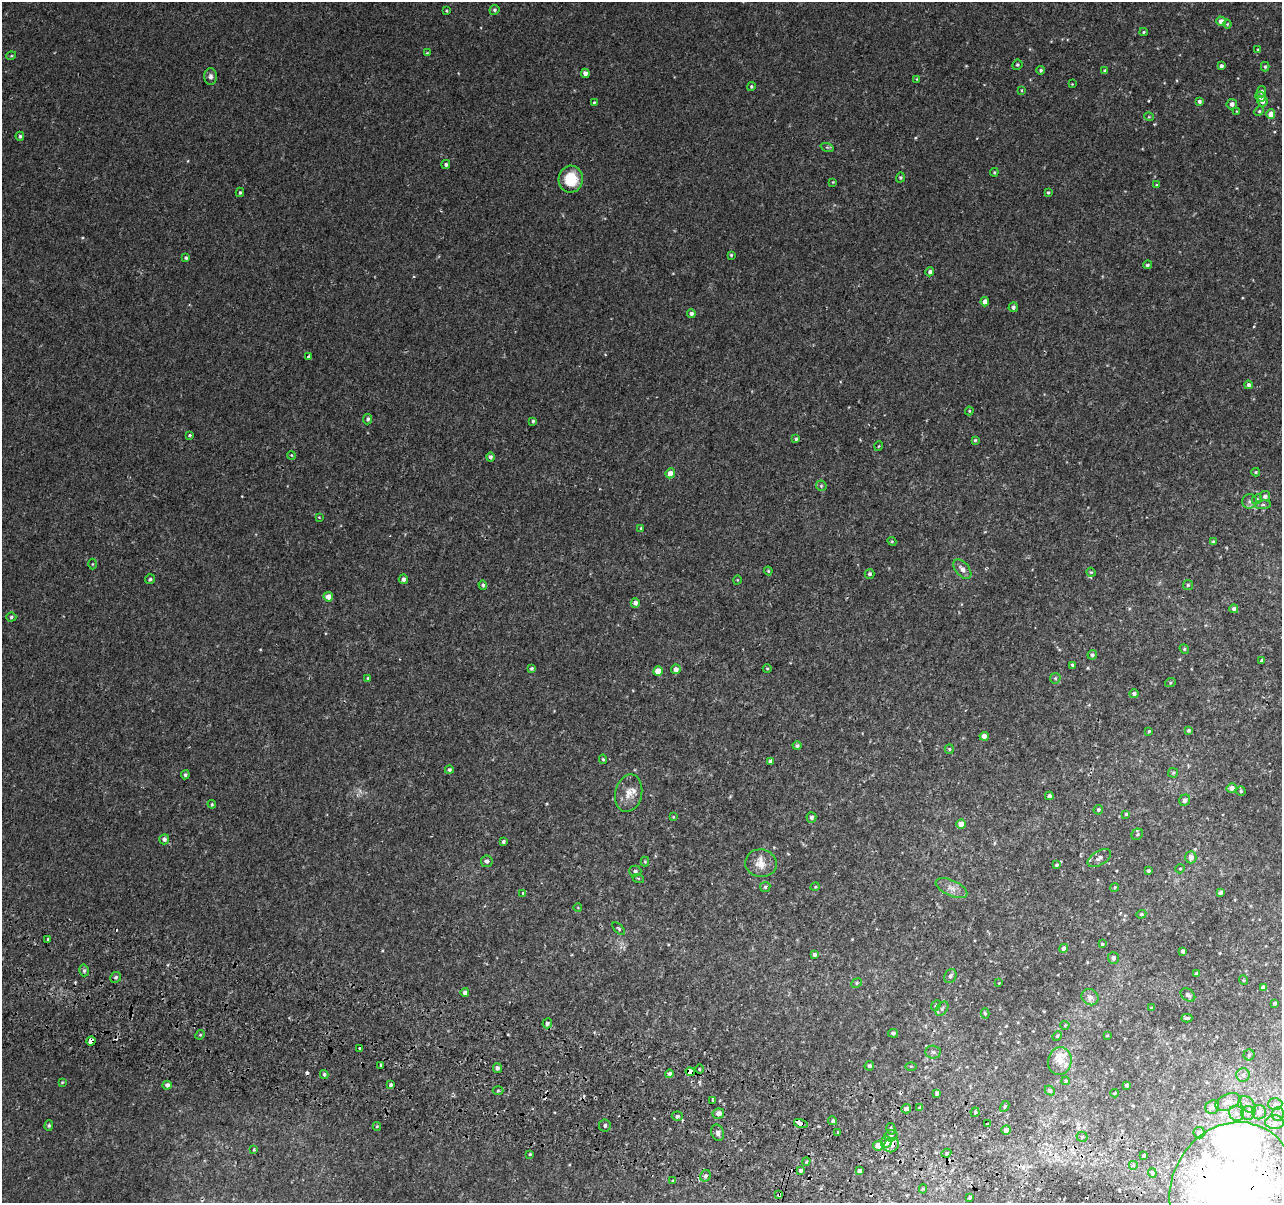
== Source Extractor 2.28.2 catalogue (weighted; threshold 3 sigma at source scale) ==
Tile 6 of 4 x 4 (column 2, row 2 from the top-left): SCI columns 1303-2582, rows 2734-3934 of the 5158 x 5405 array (HDU 1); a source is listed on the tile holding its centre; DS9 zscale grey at full resolution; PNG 1284 x 1205 px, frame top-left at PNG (2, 2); each listed source drawn as its Kron ellipse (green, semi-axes under 4 px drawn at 4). Shown black and unused: <1% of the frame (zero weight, under 2 of 3 exposures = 3% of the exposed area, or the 3 px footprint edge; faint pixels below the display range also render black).
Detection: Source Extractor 2.28.2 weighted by HDU 2 'WHT'; one run over the whole footprint, this tile lists its part. Background 0.00219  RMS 0.0029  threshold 0.013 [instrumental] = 3 sigma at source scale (4.5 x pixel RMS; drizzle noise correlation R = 1.50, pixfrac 1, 0.0396/0.0396 arcsec/px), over >= 5 px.
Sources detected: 254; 1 too faint to see at this stretch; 3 inside a brighter object's white glare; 5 cosmic-ray / hot-pixel residue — neither listed nor drawn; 9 inside a brighter listed object's ellipse — not listed separately; the other 236 listed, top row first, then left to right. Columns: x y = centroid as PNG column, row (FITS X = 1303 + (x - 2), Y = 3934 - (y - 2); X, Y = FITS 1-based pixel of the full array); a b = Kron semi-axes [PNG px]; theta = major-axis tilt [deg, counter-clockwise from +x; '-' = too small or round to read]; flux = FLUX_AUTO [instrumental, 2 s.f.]
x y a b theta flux
494 10 5 4 - 0.51
446 11 3 3 - 0.29
1221 21 4 4 - 1.6
1227 24 4 4 - 0.28
1144 32 4 4 - 0.3
1258 50 4 3 - 0.4
427 53 4 3 - 0.21
11 56 5 3 - 0.27
1017 65 5 5 - 0.45
1221 66 4 4 - 0.77
1265 67 5 4 - 0.39
1041 70 4 4 - 0.49
1105 71 4 3 - 0.53
585 73 5 4 - 1.3
210 77 8 6 89 0.99
917 79 4 4 - 0.26
1072 84 2 2 - 0.16
751 86 4 4 - 0.37
1022 90 4 3 - 0.22
1261 92 5 4 - 0.78
1261 97 5 5 - 1.2
1199 101 4 4 - 0.65
1262 101 5 5 - 1.2
594 102 4 3 - 0.29
1232 104 5 5 - 1.1
1236 111 4 2 - 0.19
1259 111 5 4 - 0.38
1271 114 4 4 - 2.9
1149 117 5 3 - 0.23
20 136 4 4 - 0.49
827 147 7 4 -18 0.43
446 164 4 4 - 0.59
994 172 4 4 - 0.31
900 177 5 4 - 0.39
571 179 13 12 - 7.4
833 182 4 3 - 0.2
1156 185 4 4 - 0.31
240 192 5 3 - 0.4
1048 192 3 3 - 0.33
731 255 3 3 - 0.32
186 258 4 4 - 0.5
1147 265 4 3 - 0.51
930 272 4 4 - 0.84
985 302 4 4 - 1.6
1013 307 5 4 - 0.69
691 314 4 4 - 0.94
309 356 3 3 - 0.51
1248 385 4 4 - 0.7
969 411 4 4 - 0.27
368 419 5 4 - 0.54
533 421 4 4 - 0.44
190 435 4 3 - 0.43
796 439 4 3 - 0.46
975 440 4 4 - 0.36
879 446 5 3 - 0.23
291 455 4 3 - 0.24
490 457 4 4 - 0.77
1256 472 4 4 - 0.39
670 473 5 4 - 1.9
821 486 5 5 - 0.4
1265 496 5 5 - 0.95
1257 499 5 4 - 0.4
1249 501 7 7 - 0.88
1263 505 8 4 7 0.55
319 517 4 3 - 0.2
641 528 4 3 - 0.24
892 541 4 4 - 0.29
1213 542 4 3 - 0.44
92 564 5 3 - 0.24
962 569 11 6 -48 1.5
768 571 4 3 - 0.26
1091 572 5 4 - 0.33
870 574 5 5 - 0.6
150 579 5 4 - 0.52
403 579 5 4 - 0.95
737 580 4 3 - 0.21
483 585 5 4 - 0.48
1188 585 5 5 - 0.42
328 597 5 4 - 2.4
635 603 5 4 - 1.3
1234 609 4 4 - 0.81
11 617 5 4 - 0.46
1184 649 5 4 - 0.36
1092 655 5 4 - 0.59
1262 661 3 3 - 0.64
1073 665 3 3 - 0.58
532 668 3 3 - 0.48
767 668 4 3 - 0.25
676 669 5 4 - 1.4
658 671 5 4 - 4
368 678 4 4 - 0.36
1055 678 5 5 - 0.45
1170 683 5 4 - 0.38
1134 694 4 4 - 0.73
1189 730 4 4 - 0.58
1149 731 3 3 - 0.32
984 736 4 4 - 1.7
797 746 4 4 - 0.56
949 749 5 4 - 0.37
603 759 5 4 - 0.38
770 761 4 3 - 0.73
449 770 4 4 - 0.55
1173 773 5 5 - 0.39
185 775 4 4 - 0.62
1232 788 5 4 - 1.4
1241 791 4 4 - 0.39
629 793 19 13 77 3.2
1049 796 4 4 - 0.79
1185 800 6 5 - 0.96
212 804 4 4 - 0.28
1098 810 5 4 - 0.52
1126 814 4 4 - 0.42
673 817 4 4 - 0.27
811 817 5 5 - 0.76
961 824 4 4 - 2.7
1137 834 6 5 - 0.44
164 839 5 5 - 0.81
503 841 4 3 - 0.53
1191 857 6 5 - 1.5
1099 858 13 7 31 1.2
487 861 6 6 - 0.98
645 862 5 4 - 0.29
761 863 16 14 -11 3.4
1057 865 3 3 - 0.4
1180 869 5 4 - 0.35
635 871 6 5 - 0.69
1148 871 3 3 - 0.5
638 878 6 3 -18 0.32
765 887 5 5 - 0.44
815 887 5 3 - 0.25
1115 887 4 3 - 0.3
951 888 17 7 -24 2
523 893 4 4 - 0.31
1220 893 4 4 - 0.81
578 908 4 3 - 0.18
1141 914 5 4 - 0.36
619 929 8 3 -46 0.41
48 939 3 3 - 0.29
1102 944 4 3 - 0.39
1064 948 4 4 - 1.2
1183 951 4 4 - 0.89
814 955 4 4 - 0.63
1113 958 6 5 - 0.83
84 970 6 4 -76 0.55
1196 973 3 2 - 0.35
950 976 7 5 64 0.84
116 977 6 5 - 0.53
1243 980 5 3 - 0.28
857 983 6 4 25 0.4
999 983 3 3 - 0.18
1263 987 4 4 - 1.4
465 992 4 4 - 0.99
1188 995 8 5 -37 0.68
1090 997 9 8 - 1.5
1275 1003 4 4 - 0.53
936 1006 6 4 48 0.44
1151 1008 3 3 - 0.28
942 1009 8 5 54 0.7
985 1013 5 4 - 0.53
1187 1018 5 3 - 0.53
547 1023 5 4 - 0.85
1065 1025 4 4 - 0.29
893 1033 5 4 - 0.63
200 1035 5 4 - 0.34
1057 1036 5 4 - 0.34
1107 1036 3 2 - 0.21
91 1041 5 4 - 12
360 1048 3 3 - 1.3
933 1052 8 6 -2 0.77
1249 1055 5 5 - 0.56
1060 1061 14 12 76 2.9
381 1065 3 3 - 3
869 1066 5 4 - 0.45
911 1066 5 3 - 0.31
497 1068 5 4 - 0.81
699 1069 5 3 - 0.29
690 1072 4 4 - 4.7
324 1074 4 3 - 0.51
669 1074 4 4 - 0.81
1243 1075 7 6 - 0.98
1066 1081 4 3 - 0.32
62 1082 4 3 - 0.24
167 1085 4 4 - 0.9
391 1085 4 4 - 0.47
1127 1085 3 3 - 0.64
498 1091 5 3 - 0.31
1050 1091 5 4 - 0.5
937 1093 4 4 - 0.77
1115 1093 4 4 - 0.25
713 1100 3 3 - 4.7
1228 1102 13 8 26 2.2
1248 1104 10 6 -52 1.1
1275 1104 7 6 - 0.89
1005 1106 5 4 - 0.38
1212 1107 7 6 - 1
920 1108 4 3 - 0.55
906 1109 5 4 - 1.5
975 1112 4 4 - 0.42
1259 1112 7 7 - 1.3
1236 1113 8 7 - 1.3
1248 1113 7 6 - 0.94
718 1114 5 5 - 1.4
1278 1114 7 6 - 0.92
677 1116 5 4 - 0.57
833 1121 4 4 - 0.46
1275 1122 9 7 0 1.5
801 1123 7 3 -15 13
987 1124 3 3 - 2.6
49 1126 5 4 - 0.43
377 1126 4 4 - 0.27
605 1126 6 5 - 0.62
891 1129 6 4 -75 0.43
1006 1130 5 4 - 1.2
838 1132 3 3 - 0.52
718 1133 8 6 -73 0.97
1199 1133 6 5 - 1.2
891 1136 6 5 - 0.91
1082 1137 5 5 - 0.48
886 1142 6 5 - 2.8
891 1145 8 6 34 2
878 1146 5 4 - 2.5
254 1150 3 3 - 0.28
946 1153 5 4 - 0.5
530 1154 3 3 - 0.3
1143 1156 4 3 - 2.6
806 1162 4 3 - 0.29
1133 1165 5 5 - 0.46
801 1171 3 3 - 1.9
859 1171 4 4 - 0.98
1152 1173 5 4 - 0.44
705 1176 6 5 - 0.68
673 1181 4 3 - 0.35
923 1189 4 4 - 0.4
1233 1191 70 62 65 250
779 1195 3 3 - 0.89
970 1197 4 3 - 1
Overlapping masked pixels (flux is a lower limit): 6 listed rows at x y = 91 1041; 690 1072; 801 1123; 891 1145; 1233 1191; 779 1195
Isophote crosses this tile's border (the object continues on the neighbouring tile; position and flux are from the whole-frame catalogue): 1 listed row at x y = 1233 1191